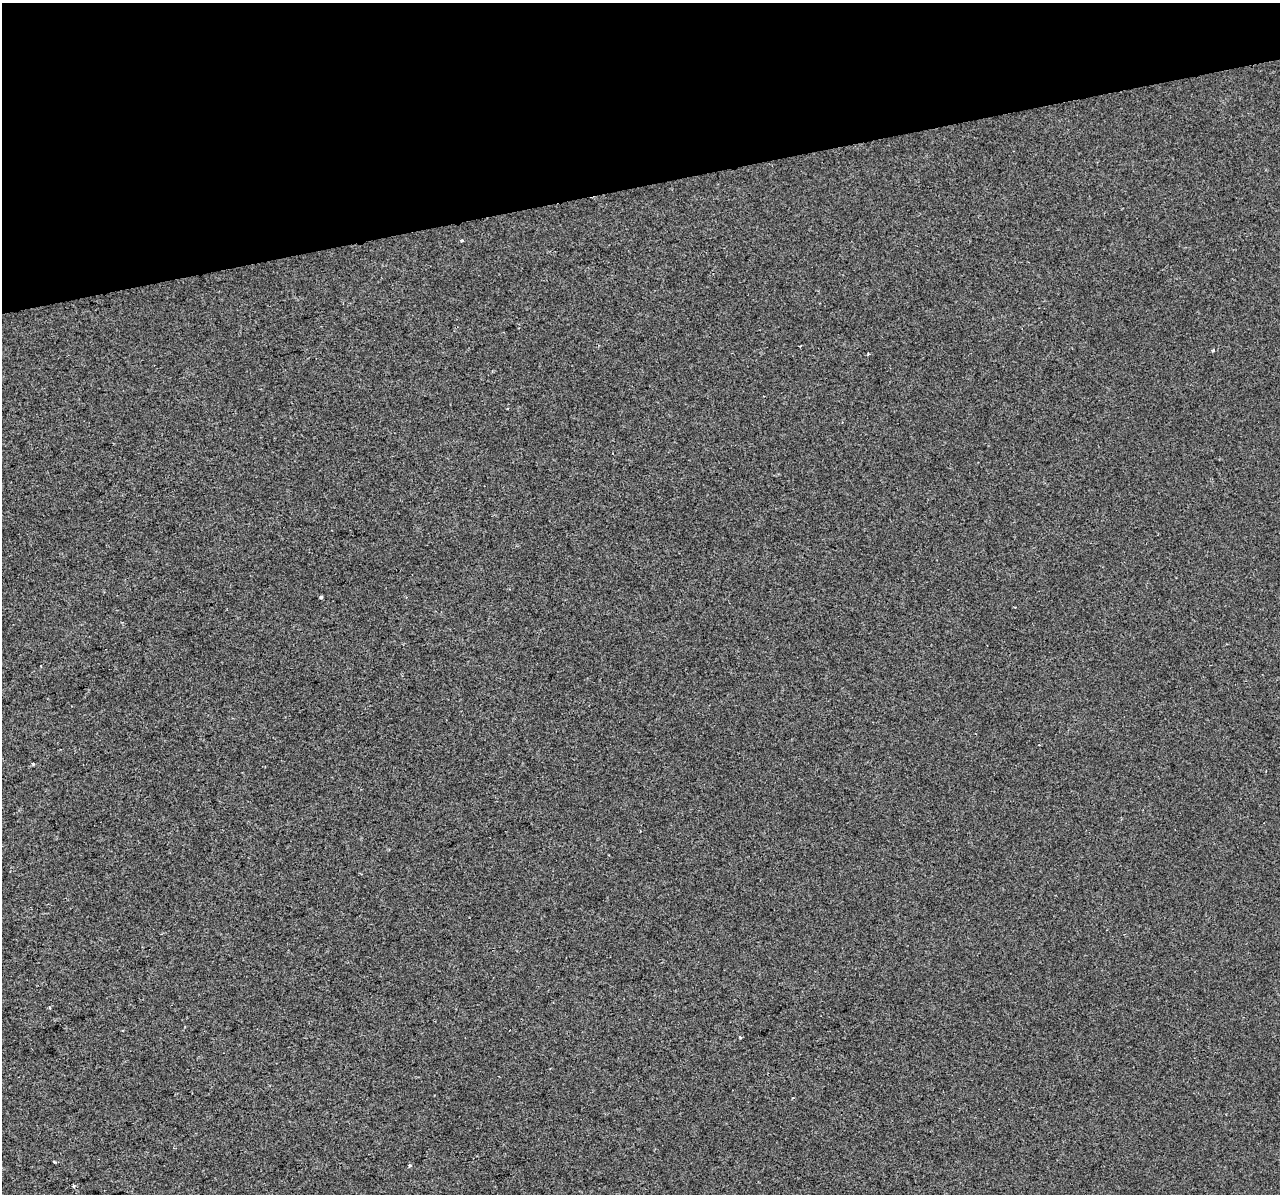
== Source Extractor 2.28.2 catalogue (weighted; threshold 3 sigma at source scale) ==
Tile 3 of 4 x 4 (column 3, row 1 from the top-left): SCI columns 2555-3832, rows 3669-4860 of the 5109 x 4903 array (HDU 1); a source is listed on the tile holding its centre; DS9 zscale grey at full resolution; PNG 1282 x 1196 px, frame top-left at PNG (2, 3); no overlay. Shown black and unused: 15% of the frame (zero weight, under 2 of 3 exposures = <1% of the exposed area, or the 3 px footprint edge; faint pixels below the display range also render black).
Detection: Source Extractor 2.28.2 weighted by HDU 2 'WHT'; one run over the whole footprint, this tile lists its part. Background -4.07e-04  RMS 0.0043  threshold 0.0193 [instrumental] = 3 sigma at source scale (4.5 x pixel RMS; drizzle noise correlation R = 1.50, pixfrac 1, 0.0396/0.0396 arcsec/px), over >= 5 px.
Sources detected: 10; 1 cosmic-ray / hot-pixel residue — not listed; the other 9 listed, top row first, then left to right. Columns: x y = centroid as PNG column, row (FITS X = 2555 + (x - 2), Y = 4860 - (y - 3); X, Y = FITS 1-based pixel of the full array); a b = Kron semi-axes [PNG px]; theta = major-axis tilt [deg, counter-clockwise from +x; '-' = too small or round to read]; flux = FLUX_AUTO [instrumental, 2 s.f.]
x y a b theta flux
462 240 4 3 - 0.97
1213 350 4 3 - 0.43
321 597 3 3 - 1.5
33 764 4 3 - 0.45
49 1007 4 2 - 0.37
740 1037 3 3 - 0.9
54 1162 3 3 - 0.39
410 1165 4 4 - 0.7
73 1185 3 3 - 2.3